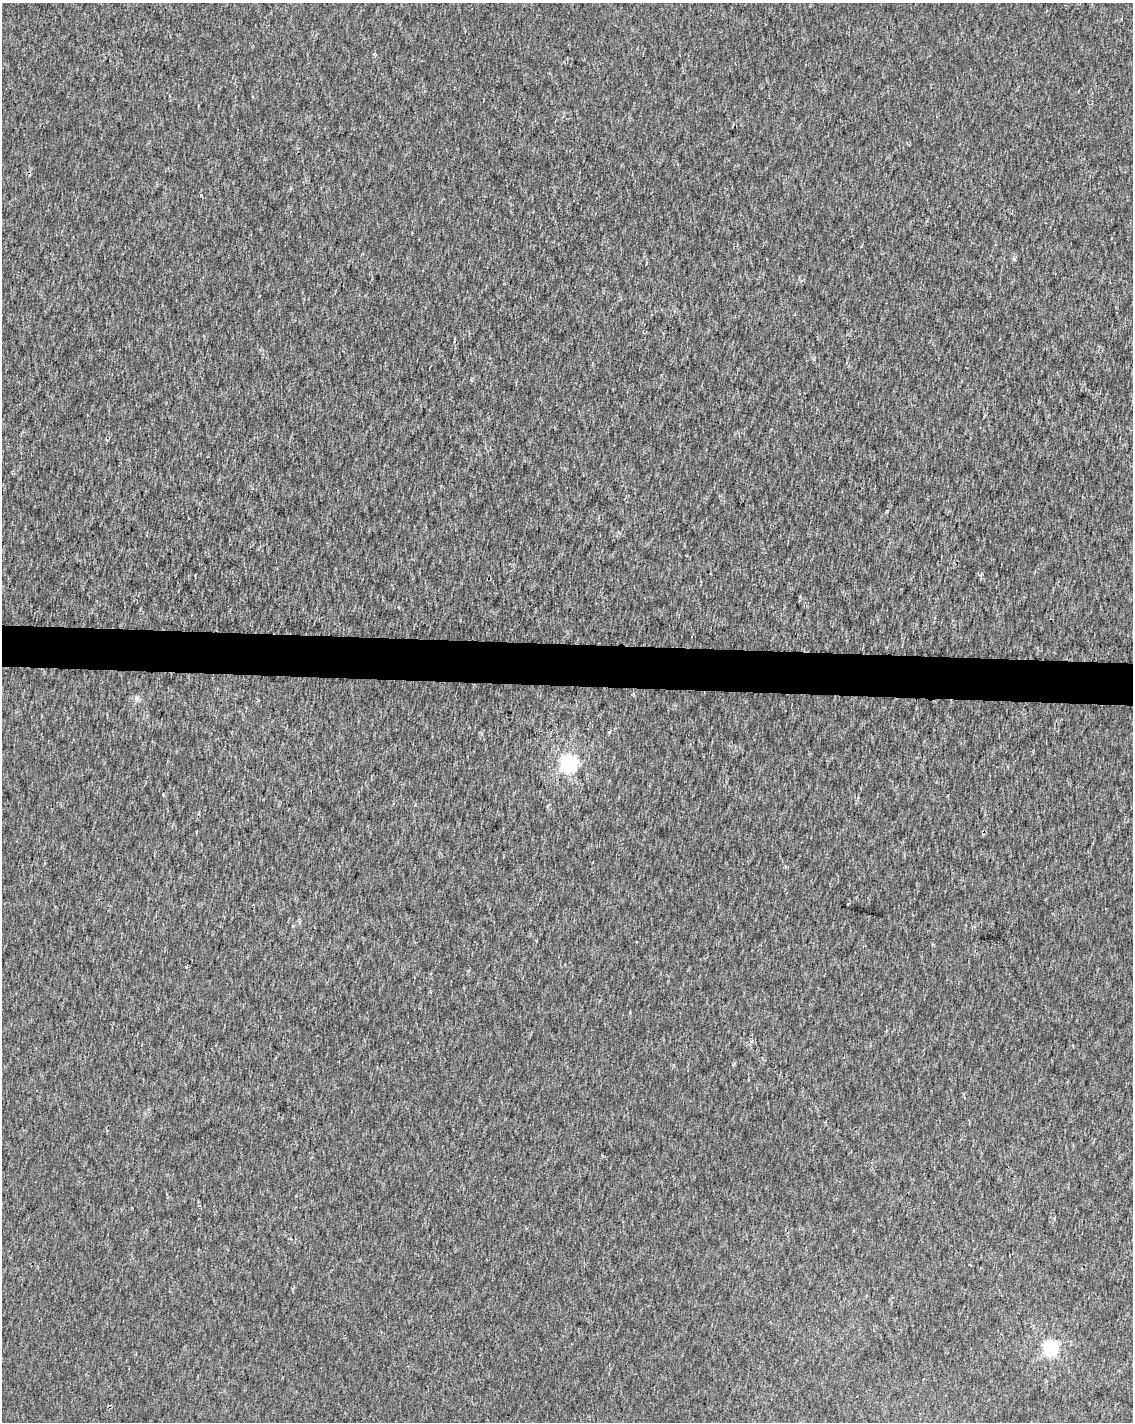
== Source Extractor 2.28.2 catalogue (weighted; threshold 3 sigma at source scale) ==
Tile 6 of 4 x 3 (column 2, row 2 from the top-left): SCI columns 1133-2263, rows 1647-3066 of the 4539 x 4778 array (HDU 1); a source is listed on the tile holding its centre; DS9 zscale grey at full resolution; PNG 1135 x 1424 px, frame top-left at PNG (2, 3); no overlay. Shown black and unused: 3% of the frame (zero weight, under 2 of 3 exposures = <1% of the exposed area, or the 3 px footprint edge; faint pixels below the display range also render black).
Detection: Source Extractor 2.28.2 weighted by HDU 2 'WHT'; one run over the whole footprint, this tile lists its part. Background 8.54e-04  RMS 0.0033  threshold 0.015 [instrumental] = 3 sigma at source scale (4.5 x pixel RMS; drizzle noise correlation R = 1.50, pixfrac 1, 0.0396/0.0396 arcsec/px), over >= 5 px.
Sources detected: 5; all 5 listed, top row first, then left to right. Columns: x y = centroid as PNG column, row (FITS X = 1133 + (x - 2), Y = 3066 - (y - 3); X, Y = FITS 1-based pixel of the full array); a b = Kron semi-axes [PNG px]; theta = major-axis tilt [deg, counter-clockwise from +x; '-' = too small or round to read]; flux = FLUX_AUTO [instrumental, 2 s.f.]
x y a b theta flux
136 697 7 4 0 0.72
569 763 6 6 - 110
186 966 4 2 - 0.29
132 1208 2 2 - 0.32
1050 1347 6 6 - 71